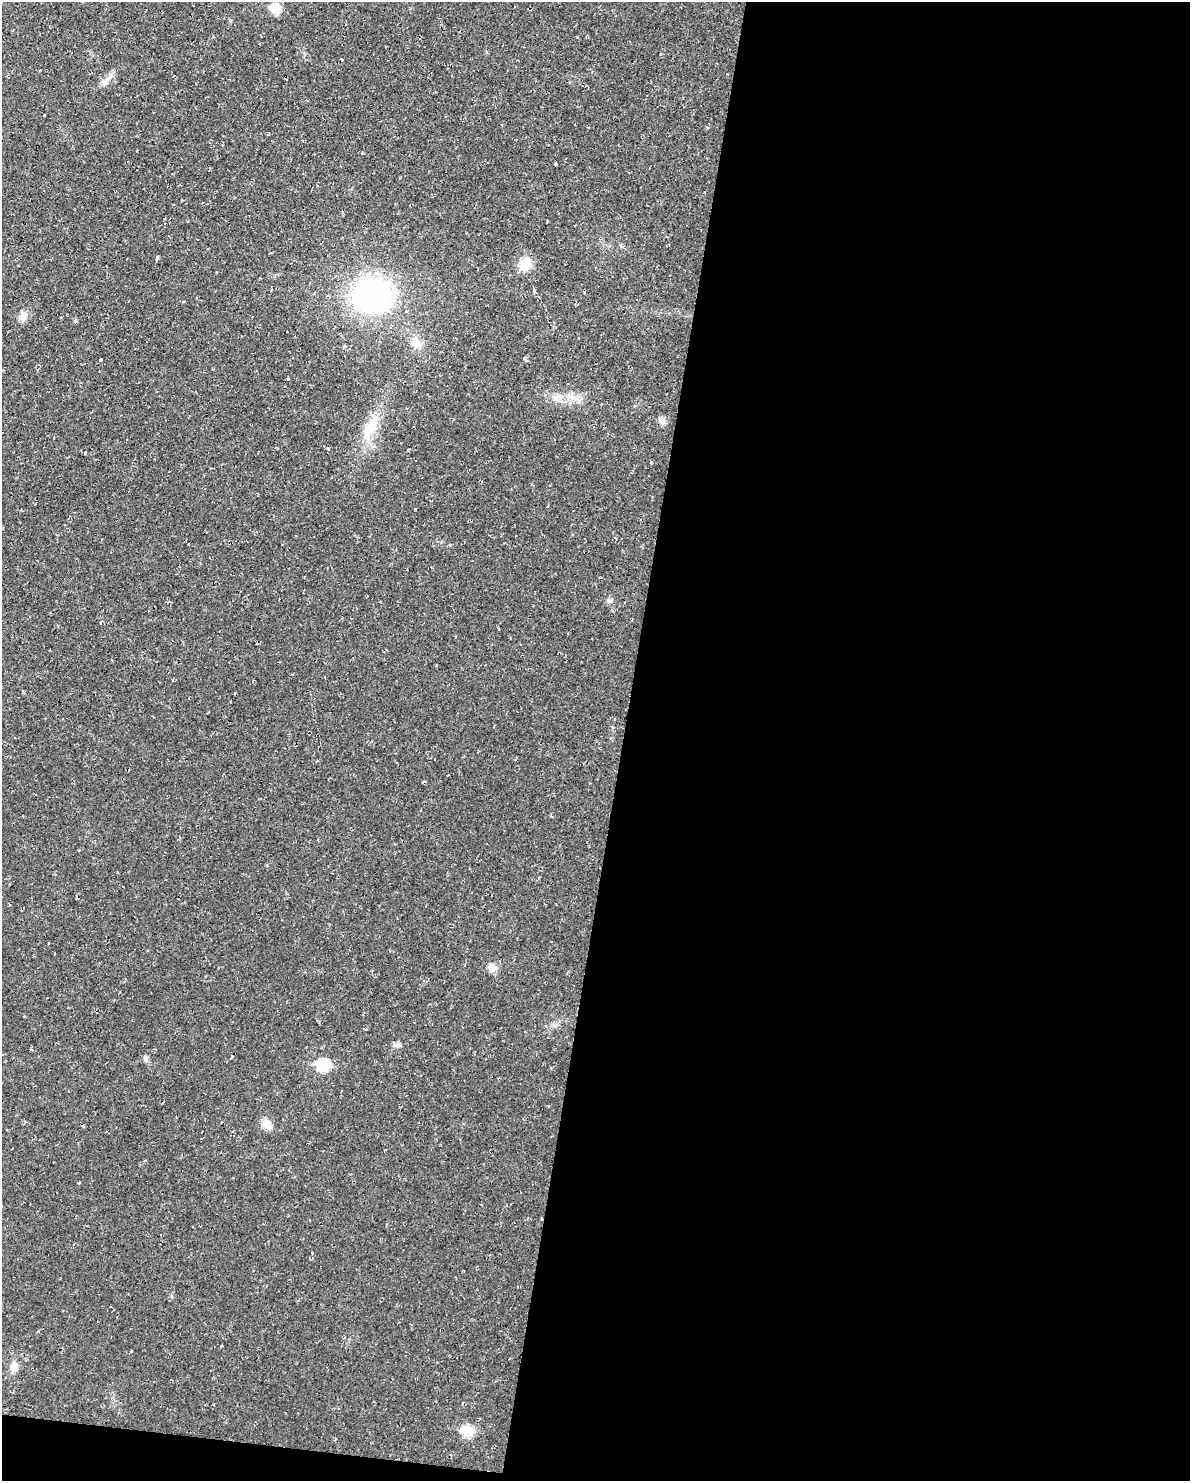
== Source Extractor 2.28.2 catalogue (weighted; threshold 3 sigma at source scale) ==
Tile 12 of 4 x 3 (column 4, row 3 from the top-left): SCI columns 3564-4751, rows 112-1590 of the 4751 x 4773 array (HDU 1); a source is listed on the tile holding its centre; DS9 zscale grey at full resolution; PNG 1192 x 1483 px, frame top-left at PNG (2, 2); no overlay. Shown black and unused: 49% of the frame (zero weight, under 2 of 3 exposures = <1% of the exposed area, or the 3 px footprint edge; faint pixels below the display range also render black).
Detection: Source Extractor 2.28.2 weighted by HDU 2 'WHT'; one run over the whole footprint, this tile lists its part. Background 0.02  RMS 0.0061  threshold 0.0274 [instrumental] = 3 sigma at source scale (4.5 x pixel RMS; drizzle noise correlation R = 1.50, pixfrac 1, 0.05/0.05 arcsec/px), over >= 5 px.
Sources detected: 33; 1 cosmic-ray / hot-pixel residue — not listed; the other 32 listed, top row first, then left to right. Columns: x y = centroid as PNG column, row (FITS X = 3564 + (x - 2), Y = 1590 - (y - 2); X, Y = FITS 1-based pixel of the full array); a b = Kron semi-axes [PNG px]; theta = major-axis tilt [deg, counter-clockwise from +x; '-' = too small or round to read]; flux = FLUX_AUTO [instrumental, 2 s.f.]
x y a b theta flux
276 8 8 8 - 16
577 37 3 3 - 2
342 59 3 3 - 1.5
107 80 19 6 51 3.9
44 115 3 3 - 2.1
136 150 3 2 - 0.71
555 164 3 3 - 4.7
157 259 5 3 - 5.9
525 264 16 14 72 10
534 291 4 3 - 3.3
372 296 38 34 6 120
23 317 12 10 57 3.7
75 321 5 4 - 0.86
416 344 12 6 -49 3.4
345 346 3 3 - 7
101 359 3 3 - 6.4
288 379 3 3 - 1.9
556 398 8 5 -46 2.3
662 421 10 8 -59 2.6
371 427 33 13 65 17
328 448 3 3 - 1.6
85 453 4 3 - 2.7
304 577 2 2 - 0.61
609 601 7 5 -20 1.4
235 693 3 2 - 0.53
492 968 10 9 - 4.4
397 1045 10 6 0 2.1
146 1059 7 6 - 1.7
323 1065 7 7 - 43
267 1124 15 10 -66 4.8
14 1367 11 9 79 5.3
467 1431 7 6 - 33
Unlisted compact peaks at least as high as the median listed source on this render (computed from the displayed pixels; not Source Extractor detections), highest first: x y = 651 462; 131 1351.